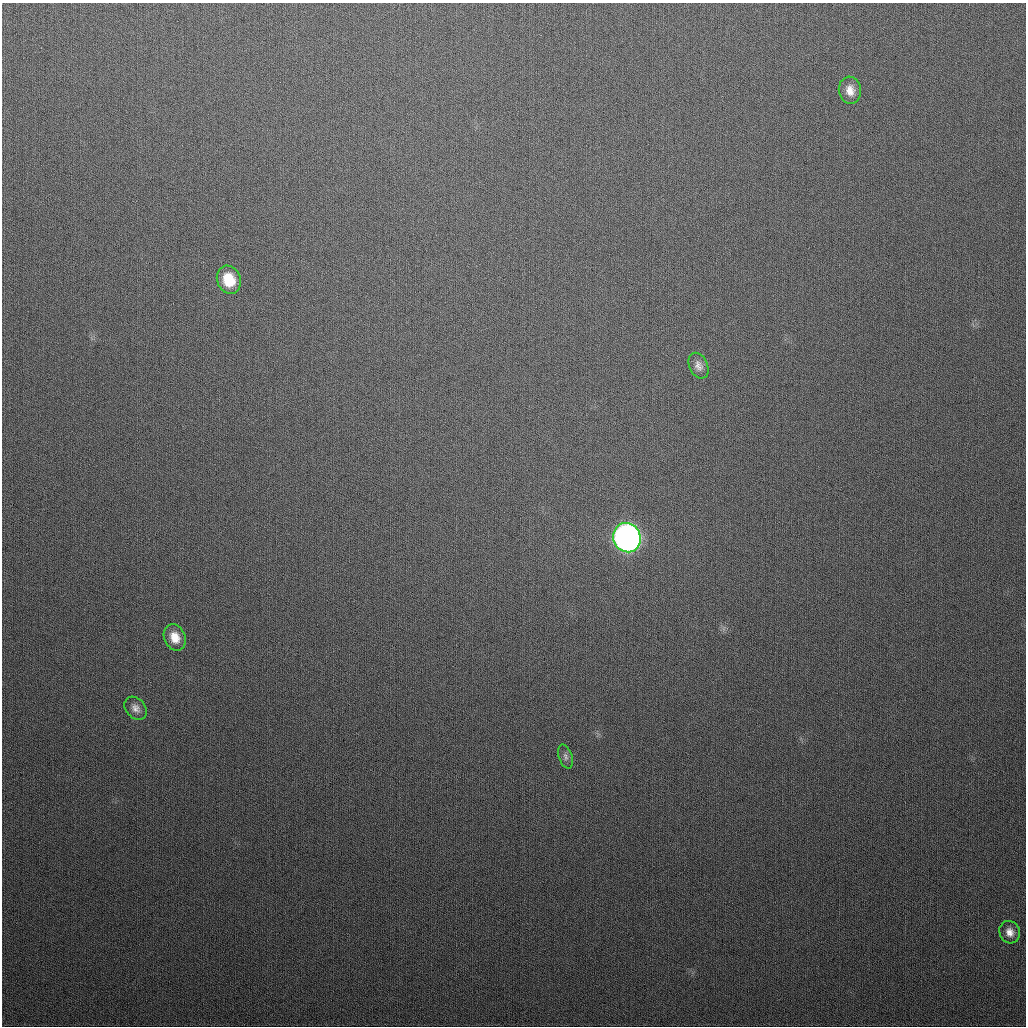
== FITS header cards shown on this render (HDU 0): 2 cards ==
NAXIS1  =                 1024
NAXIS2  =                 1024

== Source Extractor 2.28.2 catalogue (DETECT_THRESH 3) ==
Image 1024 x 1024 px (HDU 0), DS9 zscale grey, 1 PNG px = 1 image px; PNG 1028 x 1028 px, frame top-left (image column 1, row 1024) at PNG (2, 3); each listed source drawn as its Kron ellipse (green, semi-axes under 4 px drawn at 4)
Background 326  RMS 13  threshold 37.6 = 3 sigma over >= 5 px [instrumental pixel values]
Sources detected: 8; all 8 listed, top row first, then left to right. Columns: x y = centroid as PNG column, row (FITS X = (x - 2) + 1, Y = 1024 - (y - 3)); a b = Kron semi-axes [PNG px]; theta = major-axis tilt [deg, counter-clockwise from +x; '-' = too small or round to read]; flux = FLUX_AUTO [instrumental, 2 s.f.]
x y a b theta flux
850 90 14 11 -82 8900
229 280 14 11 -70 23000
698 366 13 9 -66 5400
627 538 15 13 -67 540000
175 637 13 10 -64 12000
136 708 13 9 -48 5700
565 756 12 6 -70 3200
1010 932 11 10 - 7100